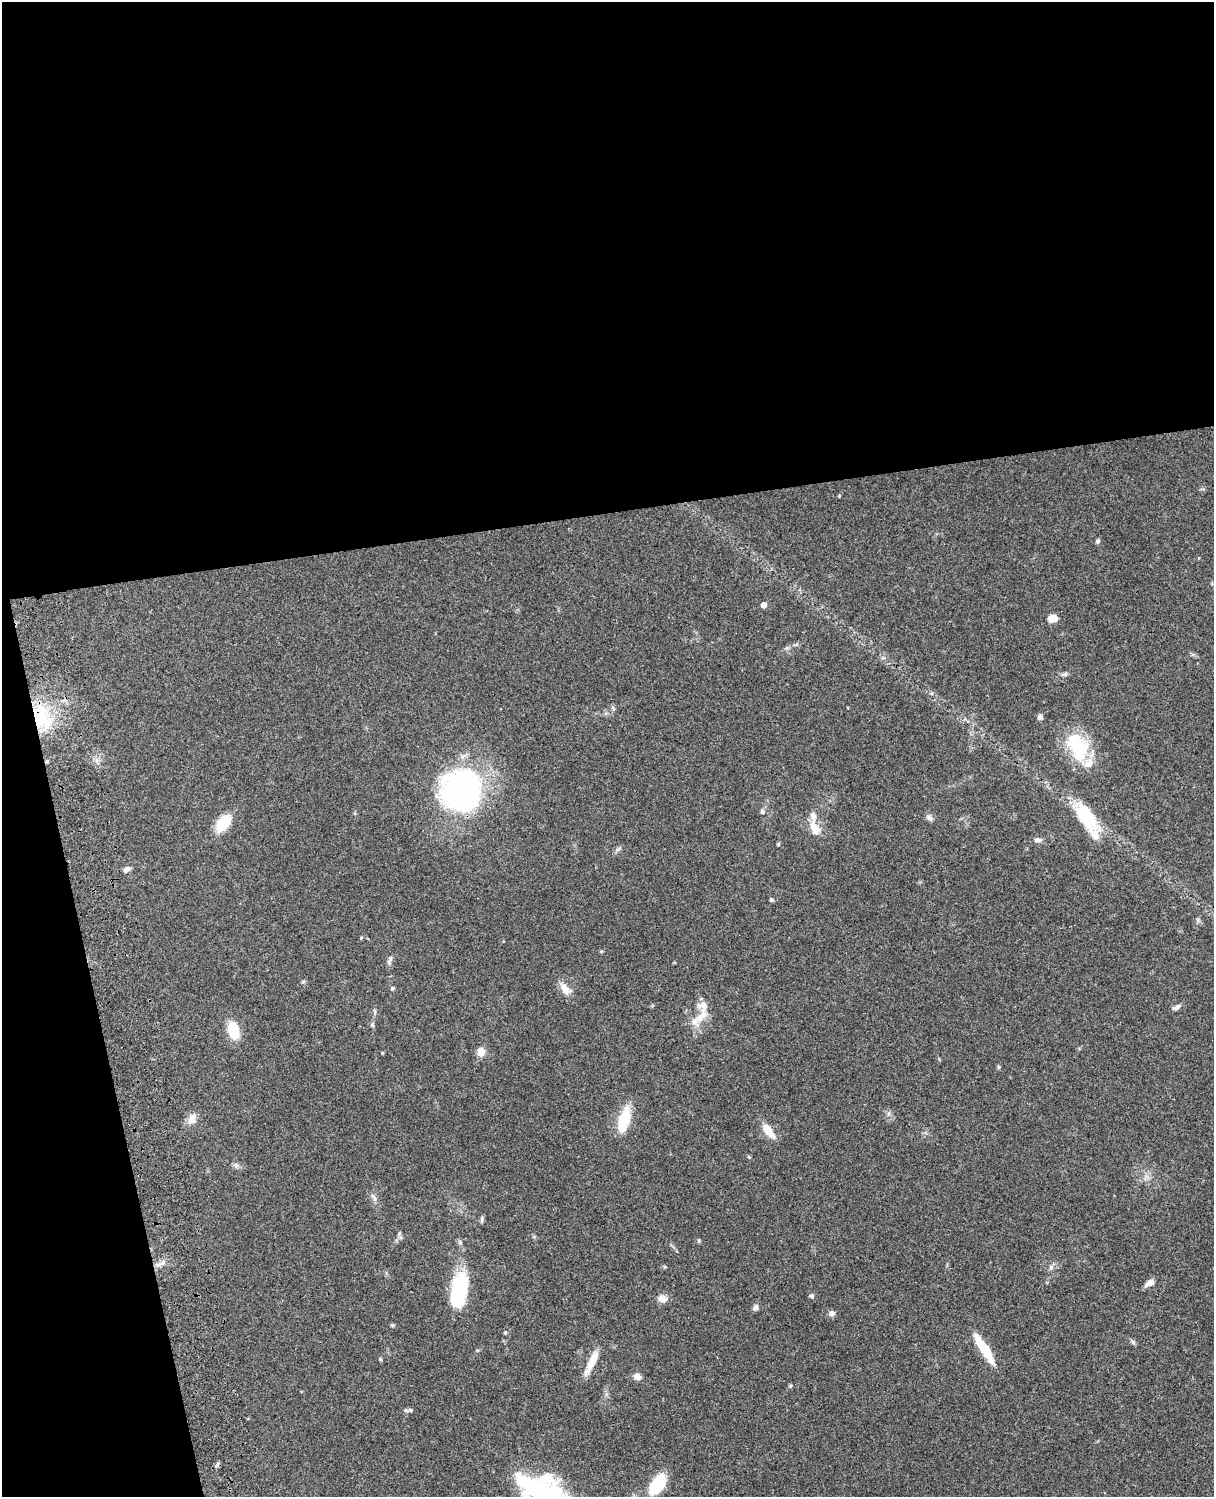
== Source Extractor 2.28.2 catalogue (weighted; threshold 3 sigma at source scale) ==
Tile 1 of 4 x 3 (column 1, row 1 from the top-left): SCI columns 122-1333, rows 3269-4763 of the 5088 x 4927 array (HDU 1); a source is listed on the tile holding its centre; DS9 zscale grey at full resolution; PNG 1216 x 1499 px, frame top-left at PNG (2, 2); no overlay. Shown black and unused: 39% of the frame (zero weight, under 3 of 4 exposures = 6% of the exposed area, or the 3 px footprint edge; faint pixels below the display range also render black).
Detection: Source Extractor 2.28.2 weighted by HDU 2 'WHT'; one run over the whole footprint, this tile lists its part. Background 0.0962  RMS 0.0063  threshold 0.0282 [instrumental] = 3 sigma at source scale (4.5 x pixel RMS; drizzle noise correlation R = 1.50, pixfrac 1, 0.05/0.05 arcsec/px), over >= 5 px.
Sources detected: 64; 3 inside a brighter object's white glare — not listed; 5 inside a brighter listed object's ellipse — not listed separately; the other 56 listed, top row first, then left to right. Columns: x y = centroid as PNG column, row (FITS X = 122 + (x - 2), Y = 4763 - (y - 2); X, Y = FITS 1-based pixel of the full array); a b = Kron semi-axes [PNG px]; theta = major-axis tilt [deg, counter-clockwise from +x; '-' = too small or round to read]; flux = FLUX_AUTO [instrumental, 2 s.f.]
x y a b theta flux
1098 541 6 5 - 1.3
764 605 4 4 - 5.3
1052 618 10 8 2 5.8
1065 674 8 5 16 1.4
40 717 31 21 -59 37
1040 717 6 6 - 1.8
1078 747 38 23 -62 34
463 790 32 30 76 220
762 812 7 6 - 1.4
929 818 12 6 -40 2
1089 818 34 21 -38 25
223 823 22 12 54 16
814 828 21 11 -59 8.3
1037 840 10 6 3 2.5
778 844 5 4 - 0.61
618 849 9 4 35 1.4
126 869 9 6 23 2.5
771 899 5 5 - 1
390 960 14 5 67 1.7
303 982 6 4 19 0.78
392 988 6 4 21 0.77
565 989 18 10 -52 5.9
1176 1007 9 6 31 2.4
701 1017 26 9 43 7.5
372 1025 6 5 - 1.3
233 1030 15 10 -75 18
481 1052 8 7 - 7.5
382 1053 5 3 - 0.51
999 1067 5 4 - 0.81
192 1119 15 10 71 5.1
624 1120 30 12 74 20
768 1131 19 8 -53 9.7
236 1165 7 5 -45 1.5
374 1197 13 4 -57 2
482 1219 9 4 84 1.2
699 1241 6 3 82 0.69
162 1263 11 5 25 2.7
1051 1267 6 6 - 1.7
1149 1283 13 7 32 3.4
459 1290 37 15 78 44
812 1296 5 5 - 1.6
662 1298 10 8 -11 5
756 1307 8 6 56 2.1
832 1313 8 8 - 2
393 1325 5 4 - 0.86
505 1332 5 4 - 0.75
1133 1342 7 5 -46 1.2
984 1349 36 8 -57 20
380 1359 5 4 - 0.74
592 1362 29 7 63 11
637 1376 10 7 -28 3.1
790 1386 5 4 - 0.74
411 1410 7 6 - 1.5
217 1465 8 3 56 1
658 1484 22 12 59 25
544 1495 49 33 -21 72
Overlapping masked pixels (flux is a lower limit): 1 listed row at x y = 40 717
Isophote crosses this tile's border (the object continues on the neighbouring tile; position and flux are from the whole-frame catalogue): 1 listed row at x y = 544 1495